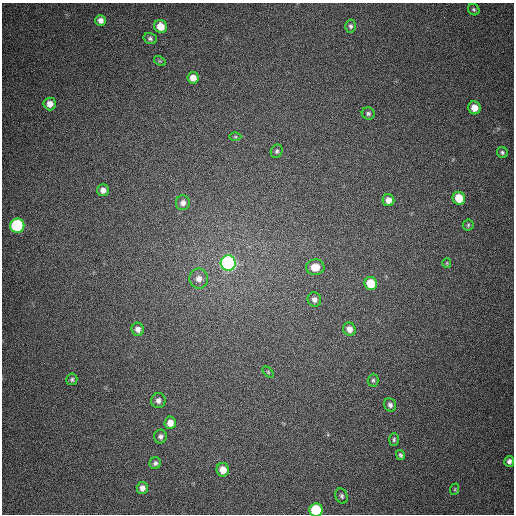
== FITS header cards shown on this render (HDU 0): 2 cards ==
NAXIS1  =                  512
NAXIS2  =                  512

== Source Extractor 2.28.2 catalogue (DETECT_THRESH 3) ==
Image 512 x 512 px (HDU 0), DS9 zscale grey, 1 PNG px = 1 image px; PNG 516 x 516 px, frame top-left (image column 1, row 512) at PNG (2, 3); each listed source drawn as its Kron ellipse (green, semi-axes under 4 px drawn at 4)
Background 394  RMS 9.8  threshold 29.5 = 3 sigma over >= 5 px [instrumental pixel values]
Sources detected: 43; all 43 listed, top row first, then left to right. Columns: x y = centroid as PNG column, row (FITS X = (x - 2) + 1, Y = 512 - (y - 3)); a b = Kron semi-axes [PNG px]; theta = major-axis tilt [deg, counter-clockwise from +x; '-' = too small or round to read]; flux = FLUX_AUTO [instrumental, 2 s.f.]
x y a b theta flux
474 10 6 5 - 1100
100 20 5 5 - 3500
161 26 7 6 - 10000
350 26 6 5 - 1400
150 39 7 5 -18 1500
160 61 6 4 -33 880
193 78 6 5 - 5100
50 104 6 6 - 4900
474 108 6 6 - 7400
368 113 6 6 - 1600
235 137 6 4 0 920
277 151 7 5 64 1500
502 153 6 5 - 1300
103 190 6 6 - 3400
459 198 6 6 - 15000
388 200 6 6 - 4600
183 203 7 7 - 3100
468 225 5 5 - 1100
17 226 7 7 - 85000
228 263 7 7 - 230000
447 263 5 4 - 650
315 267 9 7 3 9700
199 279 10 9 - 4700
371 283 6 6 - 16000
314 299 7 6 - 2700
138 329 6 6 - 3500
349 329 7 6 - 4100
268 372 6 4 -46 940
72 379 6 5 - 1400
373 380 6 5 - 1200
158 401 7 7 - 2600
390 405 7 6 - 2100
170 423 6 5 - 5200
160 436 7 6 - 2100
394 439 6 5 - 1300
400 455 5 4 - 1200
509 461 5 5 - 2100
155 463 6 5 - 1800
223 470 6 6 - 7400
142 488 6 5 - 3400
455 489 6 3 72 730
342 496 8 6 -70 1600
316 510 7 6 - 35000
At the frame edge (FLAGS 8, measured only in part): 1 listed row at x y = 316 510